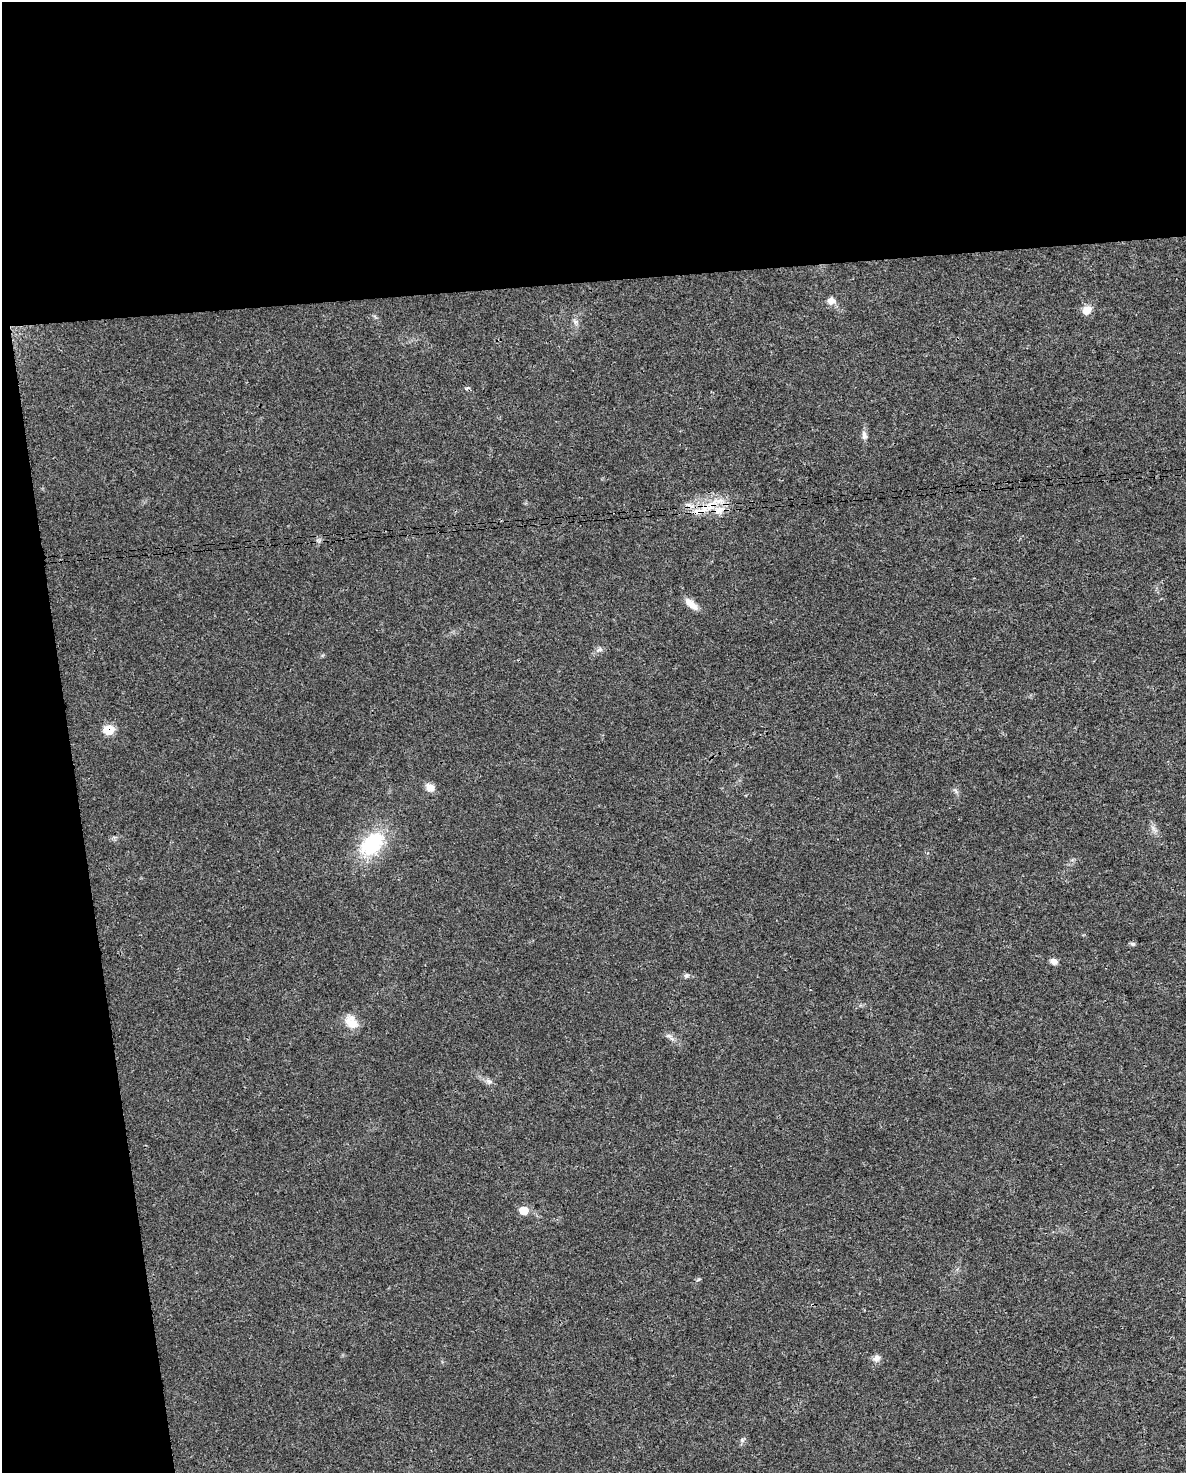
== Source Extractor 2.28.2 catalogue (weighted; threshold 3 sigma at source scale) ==
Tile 1 of 4 x 3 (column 1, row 1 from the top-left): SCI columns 1-1184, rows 2962-4432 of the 4736 x 4497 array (HDU 1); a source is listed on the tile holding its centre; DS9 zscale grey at full resolution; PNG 1188 x 1475 px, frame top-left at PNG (2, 2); no overlay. Shown black and unused: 25% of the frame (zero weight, under 3 of 4 exposures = <1% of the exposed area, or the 3 px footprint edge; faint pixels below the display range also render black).
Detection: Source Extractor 2.28.2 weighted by HDU 2 'WHT'; one run over the whole footprint, this tile lists its part. Background 0.0232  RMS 0.003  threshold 0.0136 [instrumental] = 3 sigma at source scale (4.5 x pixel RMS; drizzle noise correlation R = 1.50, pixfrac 1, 0.0396/0.0396 arcsec/px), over >= 5 px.
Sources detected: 21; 1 inside a brighter listed object's ellipse — not listed separately; the other 20 listed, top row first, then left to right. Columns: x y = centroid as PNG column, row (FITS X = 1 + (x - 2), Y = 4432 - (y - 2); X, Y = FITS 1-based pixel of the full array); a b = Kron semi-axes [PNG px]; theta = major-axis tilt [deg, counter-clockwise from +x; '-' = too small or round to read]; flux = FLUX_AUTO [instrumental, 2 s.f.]
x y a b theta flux
831 301 9 9 - 1.9
1087 310 11 9 36 2.9
575 321 8 4 -36 0.65
864 435 13 6 -78 1.3
707 507 55 11 29 8.5
691 604 20 8 -39 2.8
600 649 8 6 17 0.86
109 730 7 6 - 12
430 787 10 9 - 2.4
956 791 7 4 -71 0.59
372 844 36 23 44 18
1133 944 6 5 - 0.63
1054 961 8 7 - 1.5
686 975 7 6 - 0.73
352 1024 23 13 -27 4.1
668 1036 8 5 -12 0.86
489 1081 10 5 -19 1.1
523 1210 7 6 - 6
877 1358 10 8 32 1.6
742 1440 6 5 - 0.62
Overlapping masked pixels (flux is a lower limit): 2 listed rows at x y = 707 507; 109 730